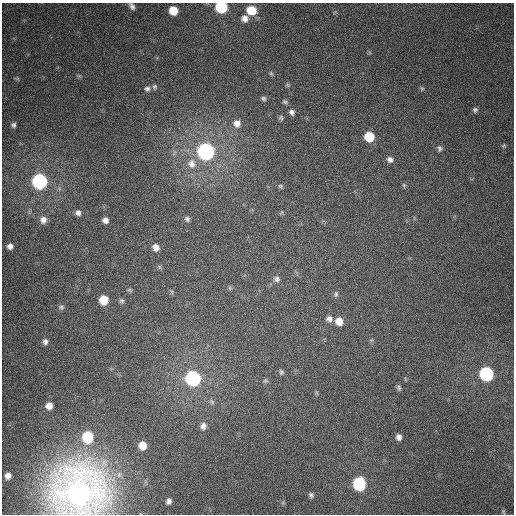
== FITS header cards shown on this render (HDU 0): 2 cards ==
NAXIS1  =                  512
NAXIS2  =                  512

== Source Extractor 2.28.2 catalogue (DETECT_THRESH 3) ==
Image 512 x 512 px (HDU 0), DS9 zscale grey, 1 PNG px = 1 image px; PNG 516 x 516 px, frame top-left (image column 1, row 512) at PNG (2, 3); no overlay
Background 367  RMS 8.8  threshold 26.4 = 3 sigma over >= 5 px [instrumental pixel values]
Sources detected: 67; all 67 listed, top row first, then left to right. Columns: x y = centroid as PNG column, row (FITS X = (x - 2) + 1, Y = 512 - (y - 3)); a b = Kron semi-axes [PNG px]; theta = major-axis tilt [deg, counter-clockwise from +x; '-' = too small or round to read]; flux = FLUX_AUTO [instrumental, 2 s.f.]
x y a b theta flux
132 6 8 5 -54 2100
221 7 8 7 - 51000
173 10 7 6 - 13000
251 10 10 8 -11 15000
335 12 6 4 35 770
245 18 9 9 - 4500
271 73 7 5 -63 1100
79 76 7 4 -44 950
17 78 7 5 -30 960
287 85 6 5 - 900
155 87 7 6 - 1300
147 89 8 7 - 2000
422 89 5 5 - 800
263 99 7 6 - 1600
285 102 8 5 -33 1200
475 110 6 6 - 1500
292 112 8 6 -54 2200
281 118 8 6 -65 1300
237 123 10 9 - 5200
13 125 4 4 - 1300
369 137 7 7 - 19000
504 145 6 5 - 830
439 148 7 6 - 1400
206 151 8 8 - 220000
390 159 8 7 - 2700
192 164 14 12 -71 7700
39 181 8 8 - 150000
404 185 6 5 - 970
280 186 7 5 -33 1100
281 212 6 4 45 730
78 213 6 6 - 2200
187 219 8 7 - 1700
43 220 9 8 - 3500
105 220 6 5 - 2800
10 246 6 6 - 2700
156 247 8 7 - 4400
159 267 6 6 - 1100
277 279 9 8 - 2500
230 288 6 5 - 1000
130 290 7 4 -24 890
172 292 8 3 -71 760
336 294 8 6 74 1400
104 300 7 7 - 14000
122 301 6 6 - 1200
61 307 8 7 - 1600
329 319 8 8 - 2700
339 321 8 7 - 7100
371 340 6 4 33 810
45 342 8 7 - 2400
281 372 7 6 - 1300
486 374 8 7 - 100000
193 378 8 8 - 150000
265 381 7 5 35 1200
399 387 7 5 -73 1300
316 392 7 4 -71 800
212 402 8 5 -41 1300
49 406 7 7 - 5200
203 426 8 7 - 2800
88 437 8 7 - 38000
399 437 6 5 - 2800
142 445 7 6 - 8100
8 476 6 5 - 2900
359 484 8 7 - 71000
79 493 22 21 - 980000
311 495 6 5 - 1500
169 501 6 5 - 2400
503 512 6 5 - 910
At the frame edge (FLAGS 8, measured only in part): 3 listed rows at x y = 132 6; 221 7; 79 493